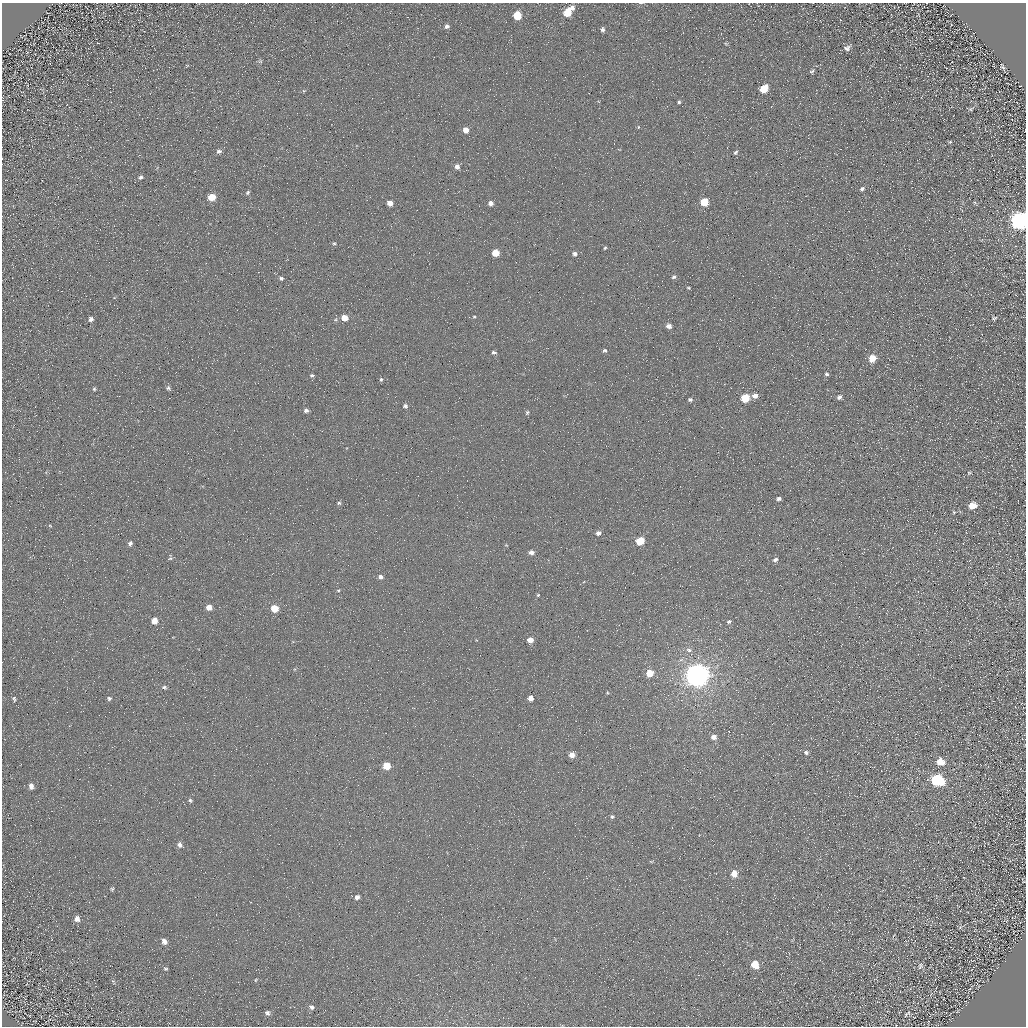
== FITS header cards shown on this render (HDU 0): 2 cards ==
NAXIS1  =                 1024 / Required FITS header
NAXIS2  =                 1024 / Required FITS header

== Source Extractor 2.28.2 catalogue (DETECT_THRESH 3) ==
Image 1024 x 1024 px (HDU 0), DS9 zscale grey, 1 PNG px = 1 image px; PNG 1028 x 1028 px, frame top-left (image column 1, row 1024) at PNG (2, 3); no overlay
Background 4.93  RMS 8.7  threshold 26.2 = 3 sigma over >= 5 px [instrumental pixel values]
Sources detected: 117; all 117 listed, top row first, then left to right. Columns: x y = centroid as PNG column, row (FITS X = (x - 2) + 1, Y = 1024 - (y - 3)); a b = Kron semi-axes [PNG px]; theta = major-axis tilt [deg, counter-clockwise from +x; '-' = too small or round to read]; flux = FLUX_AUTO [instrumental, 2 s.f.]
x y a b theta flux
572 8 6 5 - 2700
567 13 7 6 - 13000
517 16 6 5 - 18000
447 26 6 6 - 2000
602 30 6 5 - 1800
726 44 6 3 -19 620
847 48 9 7 29 2300
260 61 6 5 - 1000
944 65 2 2 - 430
187 66 5 3 - 510
1003 67 7 3 -66 1000
812 71 7 4 28 1100
764 89 6 5 - 15000
304 91 5 4 - 670
679 102 3 3 - 890
971 109 6 5 - 920
1012 120 2 2 - 350
638 127 5 3 - 500
465 130 5 5 - 4700
1021 135 2 2 - 200
950 142 5 4 - 700
219 151 7 6 - 1600
736 152 6 4 46 920
992 155 2 2 - 260
457 166 6 5 - 2800
140 177 7 5 24 1400
862 189 7 5 40 1500
248 192 6 5 - 1100
212 197 6 5 - 12000
704 202 5 5 - 16000
390 203 5 4 - 4200
490 203 5 5 - 2700
1020 221 8 7 - 340000
334 243 5 4 - 780
605 248 5 3 - 690
495 253 5 5 - 10000
575 254 5 5 - 1700
674 277 6 5 - 1200
281 278 5 4 - 1400
688 288 4 3 - 620
114 298 5 3 - 380
474 317 4 3 - 580
344 318 6 5 - 7100
994 318 8 5 11 1300
91 319 5 5 - 1800
669 326 5 5 - 3100
605 350 5 5 - 1000
494 352 5 4 - 1400
872 358 5 5 - 12000
827 374 5 5 - 1100
312 375 5 5 - 1000
381 379 5 4 - 1100
168 388 6 5 - 1200
94 389 4 4 - 790
755 396 6 5 - 3400
839 397 6 5 - 2000
745 398 6 5 - 21000
690 400 5 4 - 1200
405 406 5 5 - 1500
306 410 6 5 - 1600
527 412 5 5 - 1000
969 473 6 4 14 870
779 499 5 4 - 1600
339 503 5 4 - 990
972 506 7 6 - 7400
954 512 4 4 - 580
50 526 5 4 - 590
598 533 6 5 - 2000
640 541 6 5 - 18000
130 543 6 5 - 1700
531 552 6 5 - 2900
170 558 7 5 68 1000
775 560 6 5 - 1600
381 577 5 4 - 2100
338 590 4 3 - 610
538 595 4 4 - 590
209 607 5 5 - 4700
274 608 5 5 - 13000
154 621 5 5 - 6900
729 621 5 4 - 1300
530 640 5 5 - 5200
689 650 9 6 -19 2100
450 660 2 2 - 220
295 669 5 3 - 520
650 673 6 5 - 11000
697 675 8 7 - 860000
164 687 6 5 - 1200
607 693 5 3 - 570
109 698 6 5 - 1200
531 698 5 4 - 3500
14 699 7 5 -76 1100
714 737 5 5 - 3300
806 752 7 6 - 1700
572 755 5 5 - 4700
940 762 7 6 - 8500
387 766 5 5 - 12000
937 780 8 7 - 72000
31 786 6 5 - 2700
190 800 5 4 - 960
612 817 6 5 - 1200
180 845 7 6 - 2200
651 861 6 4 0 570
734 874 6 6 - 7300
112 889 4 4 - 830
821 894 3 2 - 590
357 897 6 5 - 2200
77 919 7 6 - 2800
960 927 6 4 20 810
164 941 7 6 - 3100
755 964 7 6 - 12000
920 966 9 6 61 1800
165 969 6 5 - 930
256 980 5 3 - 500
311 1007 7 5 -36 1700
899 1012 3 2 - 490
267 1013 6 5 - 1600
907 1014 13 5 45 1800
At the frame edge (FLAGS 8, measured only in part): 1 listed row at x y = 1020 221